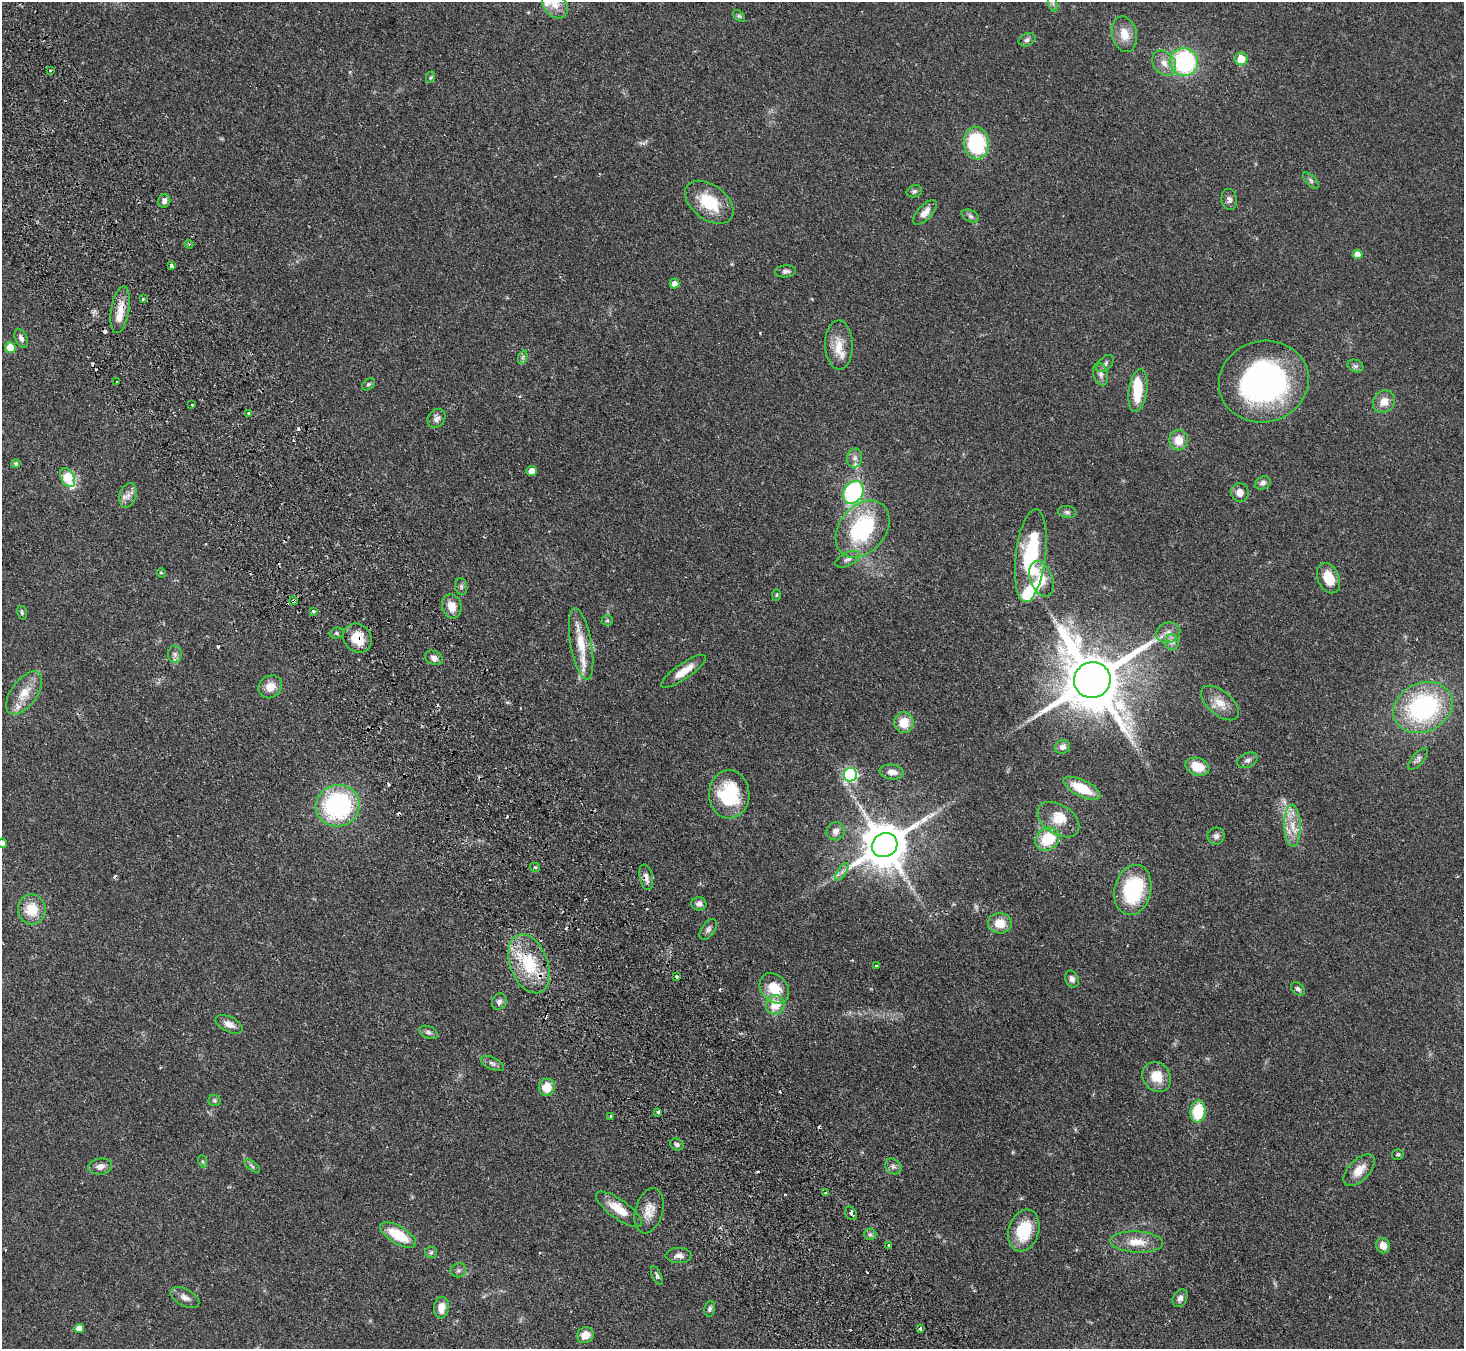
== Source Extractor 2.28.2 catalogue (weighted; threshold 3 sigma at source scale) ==
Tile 11 of 4 x 4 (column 3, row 3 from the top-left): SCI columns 2977-4438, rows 1678-3024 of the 5952 x 5912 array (HDU 1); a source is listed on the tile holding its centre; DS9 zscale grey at full resolution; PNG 1466 x 1351 px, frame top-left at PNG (2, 2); each listed source drawn as its Kron ellipse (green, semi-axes under 4 px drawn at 4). Shown black and unused: <1% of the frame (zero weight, under 2 of 3 exposures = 3% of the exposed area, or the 3 px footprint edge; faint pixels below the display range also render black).
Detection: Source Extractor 2.28.2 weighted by HDU 2 'WHT'; one run over the whole footprint, this tile lists its part. Background 0.0677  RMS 0.0052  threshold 0.0234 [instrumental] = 3 sigma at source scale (4.5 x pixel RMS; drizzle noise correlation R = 1.50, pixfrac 1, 0.05/0.05 arcsec/px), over >= 5 px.
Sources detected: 169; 1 too faint to see at this stretch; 1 inside a brighter object's white glare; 14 cosmic-ray / hot-pixel residue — neither listed nor drawn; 7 inside a brighter listed object's ellipse — not listed separately; the other 146 listed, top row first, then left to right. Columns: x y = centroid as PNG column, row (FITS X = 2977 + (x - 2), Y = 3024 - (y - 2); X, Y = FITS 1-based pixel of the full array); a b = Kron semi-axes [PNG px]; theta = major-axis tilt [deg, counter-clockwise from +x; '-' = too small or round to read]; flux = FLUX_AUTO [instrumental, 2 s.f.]
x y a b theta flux
1053 2 10 4 -77 1.2
555 5 15 10 -49 5.9
739 16 7 4 -44 0.8
1124 34 18 12 -76 7.3
1027 40 9 6 26 1.5
1241 59 6 6 - 9.5
1184 62 14 14 - 54
1164 63 14 10 -49 4.6
50 70 4 2 - 0.54
431 77 6 4 70 0.67
976 143 16 12 -85 40
1311 181 10 5 -48 1.2
914 191 8 6 18 1.2
1229 199 10 7 -81 1.9
164 201 7 6 - 1.8
709 202 27 17 -37 18
925 212 15 7 47 4.4
971 216 9 5 -27 1.5
189 244 4 3 - 0.66
1357 254 5 4 - 4.8
171 265 4 3 - 3
785 271 10 6 5 1.7
674 284 5 5 - 2.9
143 299 3 3 - 1.3
120 310 24 9 81 7.6
21 338 10 6 -65 1.9
839 345 24 14 -89 8.3
10 347 5 5 - 11
523 357 7 4 71 1.1
1105 364 10 6 46 1.5
1355 366 8 6 -20 1.3
1101 374 11 7 -75 2.3
117 381 2 2 - 0.39
1264 382 45 40 14 120
368 384 7 5 40 0.96
1138 391 22 9 82 14
1384 402 12 10 47 5.7
192 405 3 3 - 0.68
248 413 4 3 - 0.65
437 418 10 8 54 2.2
1179 440 10 9 - 6.4
855 458 9 7 78 2.2
16 464 4 4 - 0.96
531 471 5 5 - 4
68 478 10 6 -62 19
1263 483 8 6 24 1.6
853 492 12 9 59 59
1240 492 9 9 - 3.7
128 495 12 8 73 3.3
1067 512 9 6 -10 1.3
862 529 32 23 50 50
1031 556 47 15 83 46
848 559 13 6 26 2.2
161 573 5 4 - 0.59
1328 578 16 10 -67 9.1
1041 579 18 11 -68 8.2
461 586 8 6 -76 1.2
777 595 6 4 88 0.62
293 601 4 3 - 1.6
452 606 12 9 -74 5.6
313 611 3 3 - 1.6
22 613 7 5 -75 0.92
607 620 5 5 - 0.74
337 633 7 5 15 1
1168 633 12 10 15 3.6
357 638 15 13 -50 11
1172 642 8 6 -87 2
581 644 36 10 -80 12
175 654 8 7 - 2
434 658 9 6 -23 2.2
684 671 26 7 35 7.6
1092 680 18 18 - 4500
270 687 12 10 42 6
24 693 25 13 54 9.4
1220 703 22 12 -41 7.1
1423 707 31 24 25 76
904 723 10 10 - 9
1063 747 8 7 - 2.3
1418 759 13 6 48 1.9
1248 760 11 7 22 1.9
1197 767 12 8 -20 9.8
892 772 12 7 -8 4.2
850 775 6 6 - 88
1082 788 20 8 -26 16
729 794 24 20 -89 32
338 806 22 21 - 72
1058 820 23 14 -34 9.1
1292 826 21 8 -88 7.5
836 831 9 9 - 2.6
1216 836 9 8 - 2
1047 839 12 11 - 17
2 843 5 4 - 1.5
885 845 13 11 32 2200
535 867 5 4 - 0.73
842 872 10 4 56 1.4
646 877 13 6 -77 2.5
1133 890 25 18 76 39
699 904 8 6 -10 2
32 909 15 14 - 12
1000 923 12 10 -5 7.6
708 929 12 6 55 1.8
529 964 30 19 -69 26
876 966 3 3 - 0.66
677 977 3 3 - 1.1
1072 979 9 6 -65 1.7
774 988 17 13 -48 12
1298 989 8 5 -41 1.4
499 1002 8 7 - 1.6
775 1005 10 9 - 9.1
229 1024 15 7 -25 3.5
429 1032 10 6 -24 1.4
492 1063 13 6 -25 1.6
1157 1077 16 13 -52 8.9
547 1087 9 8 - 8.1
215 1100 6 5 - 0.87
658 1112 4 3 - 0.99
1198 1112 11 7 84 20
611 1117 3 3 - 2
677 1144 7 5 -31 1.3
1398 1154 6 5 - 0.82
202 1161 6 4 -70 0.74
100 1166 12 8 7 3
252 1166 9 4 -39 1
893 1166 8 7 - 1.8
1359 1170 19 10 46 6.5
826 1193 3 3 - 1.5
619 1209 27 9 -36 10
649 1211 23 14 75 6.7
851 1213 7 5 -59 1.8
1024 1230 21 15 73 19
870 1234 6 5 - 1.1
398 1235 20 8 -30 16
1137 1242 26 10 -3 8.8
889 1245 4 4 - 0.9
1383 1245 8 7 - 3.8
431 1252 6 5 - 0.93
679 1255 13 7 0 2.7
458 1270 8 7 - 1.5
657 1276 10 4 -64 1.2
185 1297 16 8 -29 3.2
1180 1298 9 7 60 1.9
441 1308 11 7 84 5.6
710 1309 8 5 77 1.1
79 1328 5 4 - 3.2
920 1329 4 3 - 2.9
585 1335 9 7 25 5.7
Overlapping masked pixels (flux is a lower limit): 6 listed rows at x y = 120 310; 293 601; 357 638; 338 806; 646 877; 529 964
Isophote crosses this tile's border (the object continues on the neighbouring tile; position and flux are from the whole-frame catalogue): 3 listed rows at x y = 1053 2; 555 5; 2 843